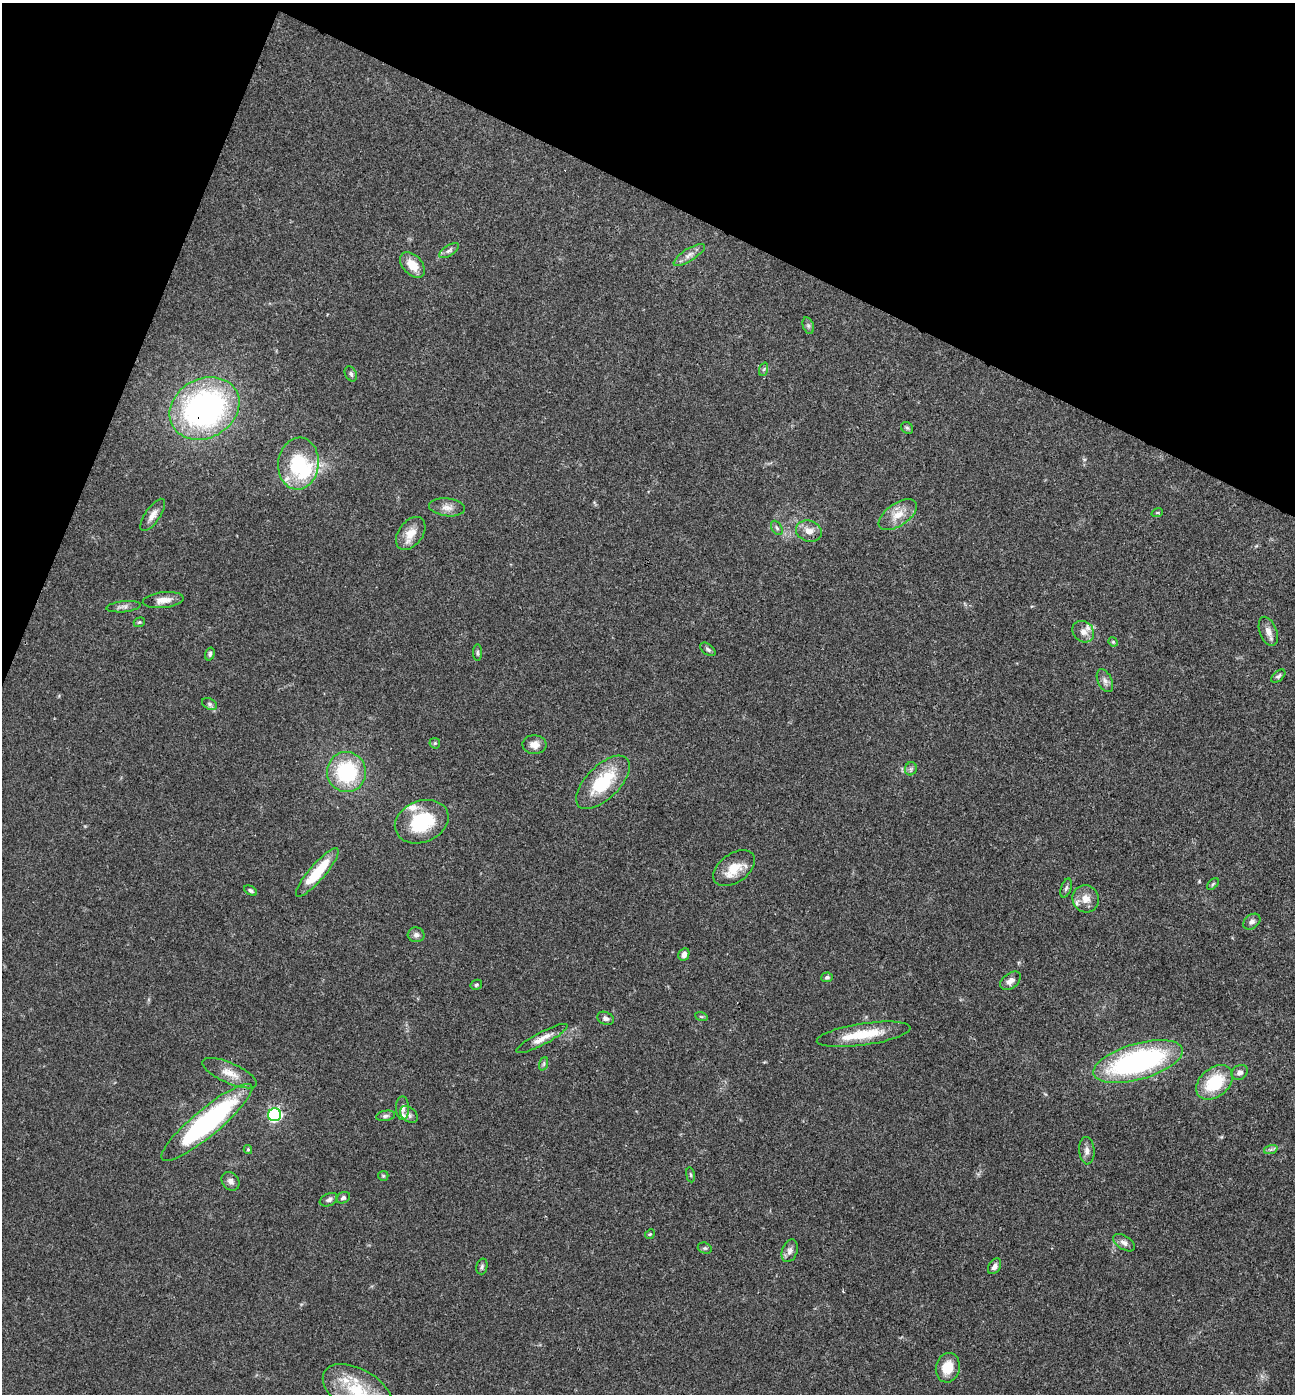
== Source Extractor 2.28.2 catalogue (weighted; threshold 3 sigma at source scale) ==
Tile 2 of 4 x 4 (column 2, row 1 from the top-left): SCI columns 1434-2726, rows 4182-5573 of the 5586 x 5576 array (HDU 1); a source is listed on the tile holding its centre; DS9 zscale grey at full resolution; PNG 1297 x 1396 px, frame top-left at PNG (2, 3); each listed source drawn as its Kron ellipse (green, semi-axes under 4 px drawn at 4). Shown black and unused: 20% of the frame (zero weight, under 3 of 4 exposures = <1% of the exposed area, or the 3 px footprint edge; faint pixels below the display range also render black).
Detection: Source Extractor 2.28.2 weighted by HDU 2 'WHT'; one run over the whole footprint, this tile lists its part. Background 0.0568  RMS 0.0051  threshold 0.0228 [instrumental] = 3 sigma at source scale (4.5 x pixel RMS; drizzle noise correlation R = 1.50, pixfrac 1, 0.05/0.05 arcsec/px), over >= 5 px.
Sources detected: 83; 1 inside a brighter object's white glare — neither listed nor drawn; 6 inside a brighter listed object's ellipse — not listed separately; the other 76 listed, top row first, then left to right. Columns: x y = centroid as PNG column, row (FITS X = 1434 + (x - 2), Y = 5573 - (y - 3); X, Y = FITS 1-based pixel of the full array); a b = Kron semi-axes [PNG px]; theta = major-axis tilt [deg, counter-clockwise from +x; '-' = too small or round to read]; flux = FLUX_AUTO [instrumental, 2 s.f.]
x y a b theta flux
449 251 11 5 33 1.7
689 255 18 6 32 3.1
412 265 15 9 -47 7.9
808 326 8 5 -71 1.1
764 369 7 4 71 0.91
351 374 8 5 -63 1.2
204 408 36 29 29 150
907 428 6 5 - 0.9
298 464 26 20 84 33
447 507 18 9 -6 4
1157 513 6 3 18 0.58
153 515 19 7 56 3.7
898 515 22 11 34 7.5
777 528 8 5 -59 1.1
809 531 13 10 -18 4.7
411 533 19 12 53 7.3
163 600 20 8 6 4.9
124 607 17 5 6 2.1
139 622 6 4 21 0.74
1268 631 15 8 -69 3.6
1083 632 11 10 - 3.4
1113 642 5 4 - 0.59
708 649 9 5 -37 1.1
477 653 8 4 90 0.86
210 654 6 4 72 1
1278 676 8 5 41 1.1
1105 681 12 7 -64 2.3
210 704 8 5 -27 1.2
435 743 5 5 - 0.68
535 745 12 9 -3 4.3
911 769 7 6 - 1.2
346 772 20 19 - 39
603 782 34 16 45 26
422 822 28 20 22 29
734 868 23 14 35 10
317 872 31 8 49 19
1213 884 7 4 45 0.73
1066 888 10 5 71 1.2
251 891 7 4 -29 1
1086 899 14 13 - 5.1
1252 922 9 7 38 1.8
416 935 8 7 - 1.8
684 954 6 5 - 2.3
827 977 5 5 - 1.1
1010 981 11 7 38 3
476 985 6 5 - 0.84
701 1016 6 4 -19 0.7
605 1018 9 6 -23 1.8
864 1034 47 11 8 18
542 1039 29 6 28 4.9
1138 1061 46 18 16 110
543 1064 7 4 70 0.96
1240 1072 8 7 - 2.1
230 1073 29 10 -24 7.1
1215 1082 21 14 40 23
403 1108 12 6 -89 2.1
275 1115 6 6 - 84
409 1115 10 7 -40 1.7
386 1116 10 5 10 1.3
207 1122 58 13 40 99
248 1149 4 4 - 0.68
1271 1149 7 4 19 1.1
1087 1151 14 7 -86 2.6
690 1175 7 4 -81 0.74
383 1176 5 5 - 0.67
231 1181 10 8 -51 2.3
343 1198 7 5 27 1
329 1200 10 6 23 1.6
650 1234 5 4 - 0.6
1124 1243 12 7 -32 2.3
705 1248 7 5 -18 0.94
790 1251 11 7 72 2.6
482 1266 8 5 75 1.1
994 1266 8 5 57 2
948 1368 15 12 77 10
357 1391 38 21 -30 26
Overlapping masked pixels (flux is a lower limit): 1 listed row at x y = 204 408
Isophote crosses this tile's border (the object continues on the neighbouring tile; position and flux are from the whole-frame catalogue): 1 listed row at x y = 357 1391